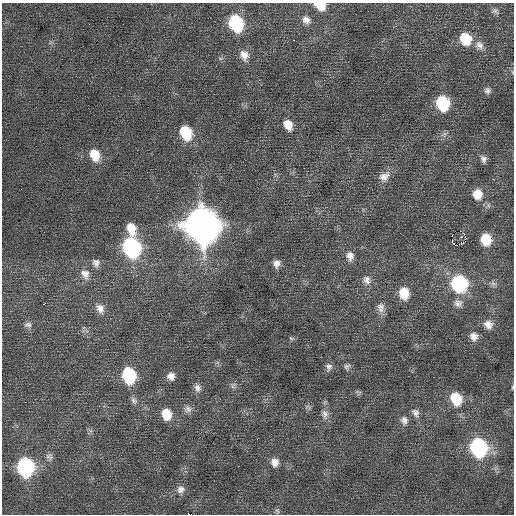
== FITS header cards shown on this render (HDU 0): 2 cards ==
NAXIS1  =                  512 / Axis length
NAXIS2  =                  512 / Axis length

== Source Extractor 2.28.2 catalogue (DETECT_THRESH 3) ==
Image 512 x 512 px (HDU 0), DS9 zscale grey, 1 PNG px = 1 image px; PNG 516 x 516 px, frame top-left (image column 1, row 512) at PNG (2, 3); no overlay
Background 0.159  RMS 0.72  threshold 2.16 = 3 sigma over >= 5 px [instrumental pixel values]
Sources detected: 63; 1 with non-positive FLUX_AUTO (blend fragments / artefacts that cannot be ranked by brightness) is not listed; the other 62 listed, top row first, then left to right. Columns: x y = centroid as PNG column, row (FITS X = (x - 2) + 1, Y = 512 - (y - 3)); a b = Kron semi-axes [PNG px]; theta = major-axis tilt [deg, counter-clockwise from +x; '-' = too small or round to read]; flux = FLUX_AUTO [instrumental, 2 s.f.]
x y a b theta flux
320 5 11 8 -21 840
495 11 10 7 -49 160
306 20 11 10 - 320
236 23 13 10 -66 4000
89 24 2 2 - 39
465 39 13 11 -66 1400
294 40 3 2 - 360
479 45 12 10 -56 330
244 55 14 12 -71 450
487 91 9 8 - 160
443 103 11 9 -75 3100
288 125 13 9 -61 610
186 133 14 10 -67 1800
95 155 14 10 -68 930
483 159 10 7 -68 200
384 176 16 12 34 430
477 194 11 10 - 730
201 225 16 14 -65 95000
131 229 16 10 -70 820
460 231 2 2 - 1300
465 239 3 2 - 71
486 239 11 10 - 1200
461 244 3 3 - 450
131 247 13 10 -68 9900
350 256 12 10 -79 350
96 263 11 10 - 250
276 264 10 8 80 280
85 274 15 11 -57 440
367 280 13 10 -68 330
493 283 9 6 -41 160
459 284 13 12 - 5200
404 293 12 10 -81 890
458 303 12 11 - 310
44 304 3 2 - 32
100 308 14 10 -59 360
381 308 14 11 -85 340
488 324 12 10 -37 380
28 325 11 8 5 200
379 326 3 2 - 49
474 337 10 9 - 310
291 338 8 5 -24 77
347 366 9 7 32 150
329 367 10 8 -83 210
129 375 12 9 -74 4000
171 376 10 9 - 310
233 386 9 6 74 140
512 387 6 3 81 48
197 388 11 9 -71 250
456 399 13 11 -62 1400
134 400 11 7 -64 180
188 409 11 10 - 250
415 413 12 9 -54 260
166 414 12 10 -78 940
325 414 14 9 83 330
404 420 12 10 -81 290
478 447 13 11 -67 7700
49 456 10 8 -35 180
275 462 12 10 90 360
25 467 12 10 -76 8300
181 489 11 10 - 310
277 511 8 6 -87 100
191 514 4 2 - 300
At the frame edge (FLAGS 8, measured only in part): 3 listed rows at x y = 320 5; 512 387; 191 514
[1 non-positive-flux detection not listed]